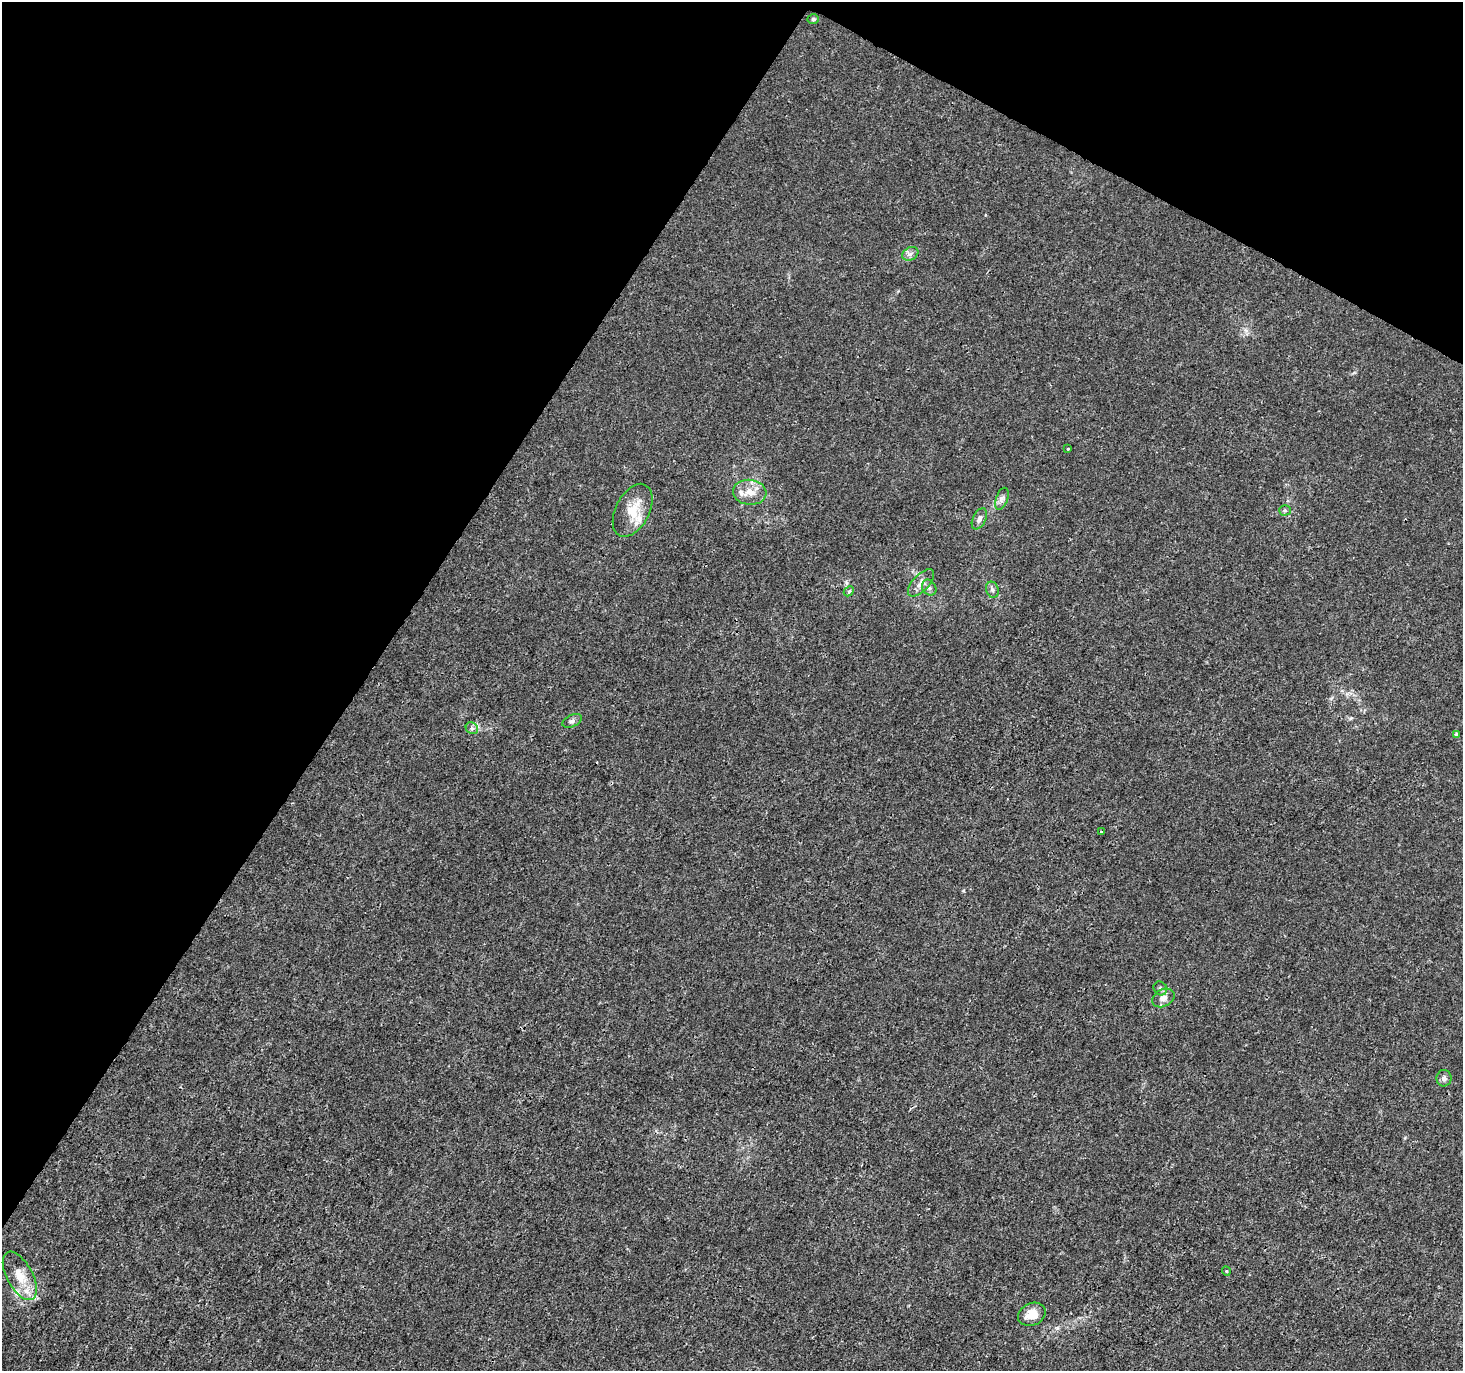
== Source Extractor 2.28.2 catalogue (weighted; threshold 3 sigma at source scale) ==
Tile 2 of 4 x 4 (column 2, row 1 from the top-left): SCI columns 1462-2922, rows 4302-5670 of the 5854 x 5930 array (HDU 1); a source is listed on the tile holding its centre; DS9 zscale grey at full resolution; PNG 1465 x 1373 px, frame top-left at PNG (2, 2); each listed source drawn as its Kron ellipse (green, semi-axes under 4 px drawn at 4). Shown black and unused: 31% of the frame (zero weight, under 3 of 4 exposures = <1% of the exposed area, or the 3 px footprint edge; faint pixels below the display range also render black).
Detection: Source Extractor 2.28.2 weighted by HDU 2 'WHT'; one run over the whole footprint, this tile lists its part. Background 0.00142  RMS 0.0013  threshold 0.00607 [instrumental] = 3 sigma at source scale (4.5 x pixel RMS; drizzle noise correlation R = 1.50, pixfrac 1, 0.0396/0.0396 arcsec/px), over >= 5 px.
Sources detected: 26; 4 inside a brighter listed object's ellipse — not listed separately; the other 22 listed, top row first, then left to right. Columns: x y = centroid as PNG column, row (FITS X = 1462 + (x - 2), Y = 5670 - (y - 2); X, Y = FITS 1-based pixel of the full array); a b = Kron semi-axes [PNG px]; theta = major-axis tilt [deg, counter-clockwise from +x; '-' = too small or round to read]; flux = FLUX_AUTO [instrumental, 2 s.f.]
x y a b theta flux
813 19 5 5 - 0.22
910 254 8 6 28 0.49
1068 449 3 2 - 0.14
750 492 17 12 -7 1.8
1002 499 11 6 70 0.51
633 510 28 17 63 3.2
1285 510 5 5 - 0.19
979 519 11 6 64 0.59
921 583 17 8 47 0.94
929 588 8 6 -57 0.45
992 590 8 6 -72 0.37
849 591 5 4 - 0.19
572 721 10 6 25 0.38
472 728 6 5 - 0.31
1456 734 3 3 - 0.42
1101 832 3 3 - 0.2
1160 988 7 6 - 0.34
1163 998 12 8 29 0.78
1444 1078 8 7 - 0.45
1226 1271 4 3 - 0.12
20 1276 26 13 -62 2.6
1032 1314 14 11 25 1.7